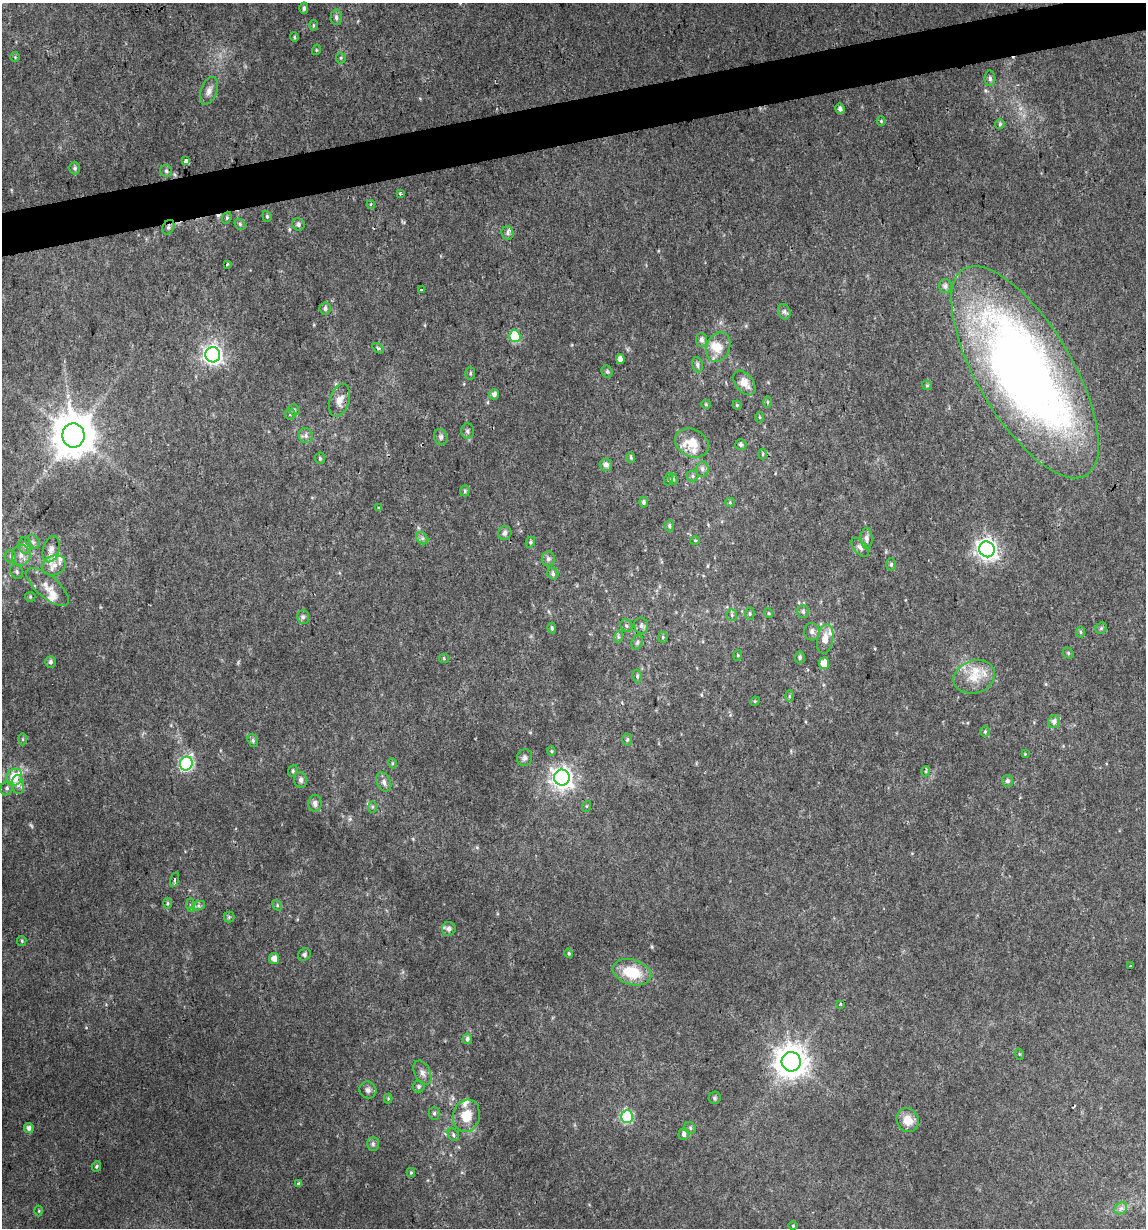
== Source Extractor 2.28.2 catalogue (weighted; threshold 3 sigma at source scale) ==
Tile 10 of 4 x 4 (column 2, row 3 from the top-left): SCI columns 1173-2316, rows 1227-2452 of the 4679 x 4903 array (HDU 1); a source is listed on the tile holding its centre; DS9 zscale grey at full resolution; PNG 1148 x 1230 px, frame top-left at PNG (2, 3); each listed source drawn as its Kron ellipse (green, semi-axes under 4 px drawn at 4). Shown black and unused: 3% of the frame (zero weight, under 2 of 3 exposures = <1% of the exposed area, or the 3 px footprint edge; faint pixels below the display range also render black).
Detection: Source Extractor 2.28.2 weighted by HDU 2 'WHT'; one run over the whole footprint, this tile lists its part. Background 0.0342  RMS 0.0064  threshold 0.0287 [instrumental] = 3 sigma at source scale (4.5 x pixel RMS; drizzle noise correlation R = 1.50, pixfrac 1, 0.0396/0.0396 arcsec/px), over >= 5 px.
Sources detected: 186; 1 too faint to see at this stretch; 2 cosmic-ray / hot-pixel residue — neither listed nor drawn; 13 inside a brighter listed object's ellipse — not listed separately; the other 170 listed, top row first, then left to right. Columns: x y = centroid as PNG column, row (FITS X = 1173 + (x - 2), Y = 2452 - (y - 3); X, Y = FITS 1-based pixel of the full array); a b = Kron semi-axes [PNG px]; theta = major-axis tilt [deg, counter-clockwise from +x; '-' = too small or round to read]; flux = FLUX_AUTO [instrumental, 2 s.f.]
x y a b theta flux
304 8 5 4 - 1.5
336 17 8 6 88 1.8
313 25 5 3 - 0.69
294 37 5 4 - 0.76
316 50 5 3 - 0.56
15 57 5 5 - 0.7
341 58 5 5 - 0.9
990 78 8 5 -89 1.8
209 91 14 8 70 3.8
840 109 5 4 - 2
881 121 4 4 - 0.77
1000 124 5 5 - 1.2
186 160 3 3 - 170
75 168 6 5 - 1.4
166 171 6 6 - 1.2
400 194 4 3 - 1.2
371 204 4 3 - 1.2
267 216 5 4 - 0.96
227 218 6 4 70 1
240 224 6 5 - 1
298 224 6 6 - 1.6
168 227 8 5 62 1.5
508 233 7 6 - 1.7
227 264 3 2 - 0.66
945 286 7 6 - 2.1
421 290 3 3 - 1
325 308 6 5 - 1.7
784 312 8 6 -68 1.9
515 336 6 5 - 35
702 340 7 5 -83 2.6
718 347 15 11 69 8.5
378 348 6 3 -35 0.97
213 355 7 7 - 260
620 359 5 4 - 3.6
697 365 8 5 -76 1.5
607 372 6 5 - 1.2
1025 372 120 47 -59 580
470 373 6 5 - 1
744 383 14 9 -52 6.8
927 385 5 4 - 0.8
494 394 5 5 - 2.4
340 400 17 10 73 5.8
767 402 6 4 -89 0.86
706 404 5 4 - 0.72
737 405 4 4 - 0.71
294 410 6 5 - 1
290 414 5 5 - 0.94
760 417 5 3 - 0.61
467 431 7 6 - 1.8
73 436 12 11 - 2000
306 436 7 6 - 1.9
441 437 8 6 -66 1.9
692 443 17 13 -27 9.9
741 444 5 5 - 1.4
763 454 5 3 - 0.64
631 457 5 4 - 0.91
320 458 6 5 - 1.1
606 465 6 6 - 2.7
702 469 8 6 81 2
692 476 6 5 - 1.3
669 479 6 4 71 0.93
673 479 6 3 -72 0.93
465 491 5 5 - 0.95
644 502 5 4 - 1.4
730 502 5 4 - 0.72
379 508 3 3 - 1
669 526 5 5 - 1.1
505 533 7 6 - 2.1
422 538 7 5 -45 1.5
867 538 10 6 -89 2.7
695 540 5 3 - 0.57
33 542 8 6 -30 1.9
530 542 6 4 62 1.1
25 545 8 5 -82 2.1
860 547 11 6 -51 2.3
51 549 13 8 73 5
987 549 8 7 - 330
21 555 10 9 - 4.4
10 556 6 5 - 1.5
548 559 7 6 - 1.8
54 565 12 9 25 5.8
891 565 6 5 - 1.2
17 572 7 6 - 1.5
553 574 6 5 - 1.5
48 587 26 11 -40 8.1
30 597 5 5 - 0.87
803 611 6 5 - 1.5
768 613 5 3 - 0.59
750 614 6 4 88 0.94
732 615 6 5 - 1.2
303 617 7 6 - 1.6
626 626 7 5 -45 1.4
641 626 8 7 - 2.2
552 628 5 4 - 1.1
1101 628 6 5 - 1.1
812 632 8 8 - 2.7
1080 632 6 4 -89 0.96
618 637 6 4 72 1
663 637 5 5 - 0.91
825 639 15 8 80 6.6
637 642 7 5 69 1.3
1068 653 6 5 - 0.98
738 655 5 3 - 0.6
800 657 6 5 - 1.3
444 658 5 4 - 0.69
50 662 6 5 - 1.8
824 663 6 5 - 6.5
637 676 6 4 -82 1.2
974 677 21 16 18 13
789 696 6 4 -90 0.82
755 701 5 4 - 0.61
1054 722 6 6 - 2.7
985 731 5 5 - 0.99
23 739 6 4 90 0.79
253 740 7 5 -71 1.4
627 740 6 5 - 0.96
551 751 4 4 - 0.69
1025 754 4 4 - 0.57
525 758 8 7 - 2.2
392 763 5 3 - 0.65
186 764 7 6 - 93
293 771 6 4 70 0.98
926 771 5 3 - 0.81
14 777 9 7 56 16
562 778 8 8 - 390
301 780 8 6 -79 2.2
1007 781 6 5 - 1.6
384 782 10 7 -66 2.5
18 785 9 6 -83 2.5
7 788 7 6 - 1.6
315 803 8 7 - 2.9
587 806 5 3 - 0.65
373 807 6 4 89 0.97
174 879 7 4 73 1.9
168 903 5 3 - 0.83
190 905 7 4 -89 1.3
277 905 6 4 -50 0.96
198 906 7 4 18 1.6
229 917 5 5 - 0.88
449 929 7 7 - 2.4
22 941 5 4 - 0.77
569 953 5 4 - 0.9
304 955 7 5 48 1.4
274 959 5 5 - 4.4
1130 966 4 3 - 2.3
632 972 20 12 -16 20
840 1004 4 3 - 0.68
467 1039 5 5 - 1.9
1019 1054 6 3 -71 0.63
791 1062 10 9 - 1000
422 1073 13 8 -65 3.4
419 1087 6 6 - 1.3
368 1090 9 8 - 2.4
715 1098 6 6 - 1.1
388 1099 5 4 - 0.67
434 1113 6 5 - 1.2
466 1116 16 13 76 13
627 1117 6 6 - 57
908 1120 12 11 - 8.6
29 1128 5 4 - 2.3
690 1128 6 5 - 1
684 1134 6 5 - 1.8
453 1135 7 5 -54 1.4
373 1144 7 6 - 1.5
96 1166 5 4 - 1
411 1172 4 4 - 0.69
299 1183 4 3 - 1.5
1121 1208 7 5 42 2
39 1211 5 3 - 0.63
793 1226 5 3 - 0.51
Overlapping masked pixels (flux is a lower limit): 2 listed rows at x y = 168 227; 1025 372